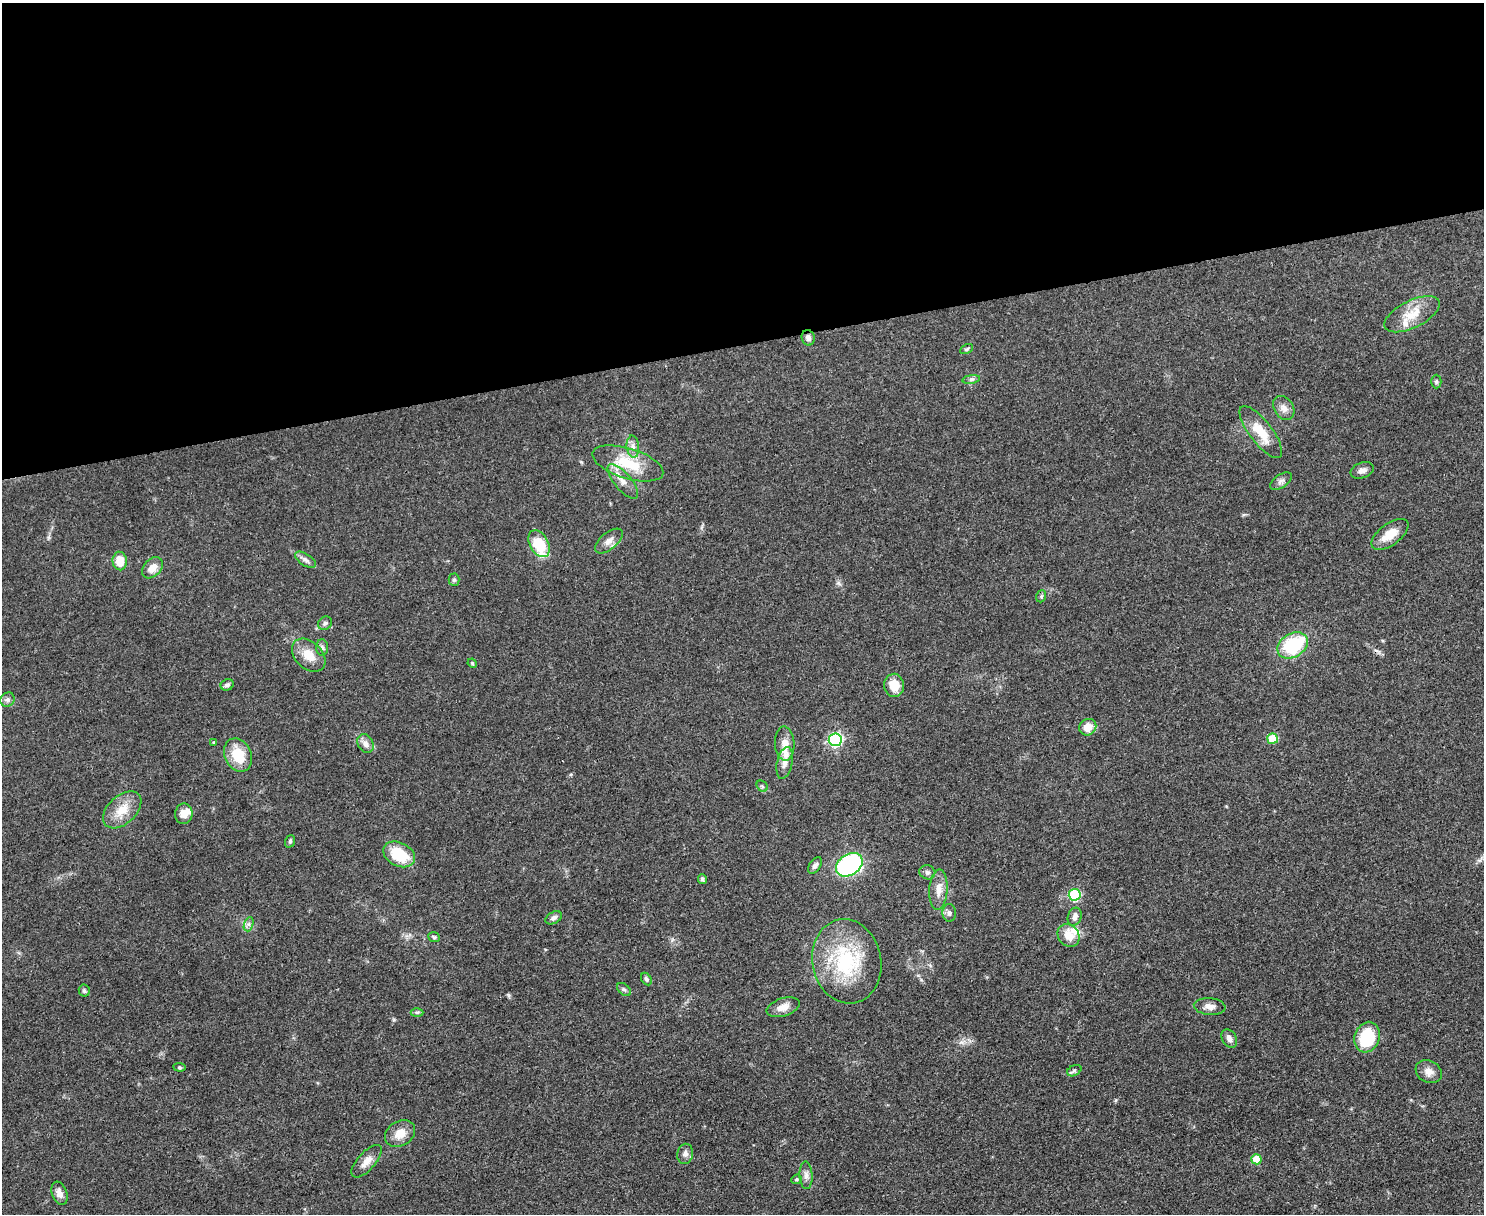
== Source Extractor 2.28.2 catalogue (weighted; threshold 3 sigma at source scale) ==
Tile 2 of 3 x 4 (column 2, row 1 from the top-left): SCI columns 1618-3099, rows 3638-4849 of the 4832 x 4849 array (HDU 1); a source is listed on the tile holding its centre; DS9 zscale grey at full resolution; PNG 1486 x 1216 px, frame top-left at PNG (2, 3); each listed source drawn as its Kron ellipse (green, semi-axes under 4 px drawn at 4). Shown black and unused: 28% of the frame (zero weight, under 3 of 4 exposures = <1% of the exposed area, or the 3 px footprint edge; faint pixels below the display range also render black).
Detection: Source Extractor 2.28.2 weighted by HDU 2 'WHT'; one run over the whole footprint, this tile lists its part. Background 0.0514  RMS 0.0049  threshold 0.022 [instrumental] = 3 sigma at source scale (4.5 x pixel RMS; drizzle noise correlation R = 1.50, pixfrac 1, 0.05/0.05 arcsec/px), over >= 5 px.
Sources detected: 77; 5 inside a brighter listed object's ellipse — not listed separately; the other 72 listed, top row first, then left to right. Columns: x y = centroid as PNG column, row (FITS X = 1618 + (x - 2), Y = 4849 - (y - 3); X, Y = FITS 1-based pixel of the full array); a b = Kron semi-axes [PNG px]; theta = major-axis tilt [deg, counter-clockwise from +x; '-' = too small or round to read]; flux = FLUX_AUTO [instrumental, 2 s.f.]
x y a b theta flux
1412 314 30 13 26 10
808 338 8 6 -75 2
967 349 7 4 27 0.79
971 379 9 4 9 1.1
1436 382 7 5 90 0.92
1284 408 13 9 -56 3.2
1261 432 32 11 -52 11
633 447 11 6 -84 2.5
628 463 37 15 -17 18
1362 470 12 7 21 2.4
623 481 21 8 -50 4.9
1281 481 12 6 34 1.9
1390 534 21 10 36 7.9
609 541 17 8 39 3.7
539 544 14 9 -60 17
305 560 12 6 -33 1.9
120 561 9 7 -85 7.9
153 568 12 8 46 5.3
454 580 6 5 - 0.86
1041 596 6 4 70 0.78
325 623 7 6 - 1.2
1293 645 16 11 31 31
322 647 8 6 -86 1.3
309 655 19 13 -44 7.8
472 663 5 4 - 0.52
227 685 7 5 24 1.4
894 685 12 10 -82 8.5
7 700 7 6 - 1.7
1088 727 9 8 - 6
1272 739 5 5 - 14
835 740 6 6 - 85
214 742 4 3 - 0.48
785 743 17 9 -87 5.4
366 744 10 7 -57 2.8
238 755 17 13 -67 14
785 763 16 7 78 3.4
762 786 6 5 - 0.84
122 810 22 14 43 9.3
184 814 10 8 82 4.2
290 841 6 5 - 0.77
399 854 17 11 -27 17
815 865 9 5 55 1.5
849 865 14 10 33 78
927 872 8 7 - 1.4
702 879 5 4 - 0.9
938 890 20 9 87 5.3
1075 895 6 6 - 43
949 913 9 7 -86 1.6
1075 917 9 7 70 2.4
554 918 9 5 30 1.6
249 924 7 4 71 1.3
1068 935 12 10 -50 7.1
434 937 6 5 - 0.79
847 961 42 34 -78 41
646 979 7 4 -61 1
624 990 8 5 -43 1.1
84 991 6 5 - 1
1210 1006 16 8 -6 3.3
783 1007 17 9 18 4.6
417 1012 6 4 1 0.68
1367 1037 16 12 72 24
1229 1039 10 7 -58 2.4
179 1067 6 4 -7 0.69
1074 1071 7 5 27 1.1
1429 1072 14 11 -30 3.8
400 1133 16 12 33 6.6
685 1154 10 8 78 2.2
1256 1159 5 5 - 9.7
367 1161 20 9 48 4.4
806 1175 14 6 -87 2.5
796 1179 5 4 - 0.65
59 1193 12 7 -70 3.5
Overlapping masked pixels (flux is a lower limit): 1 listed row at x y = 808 338